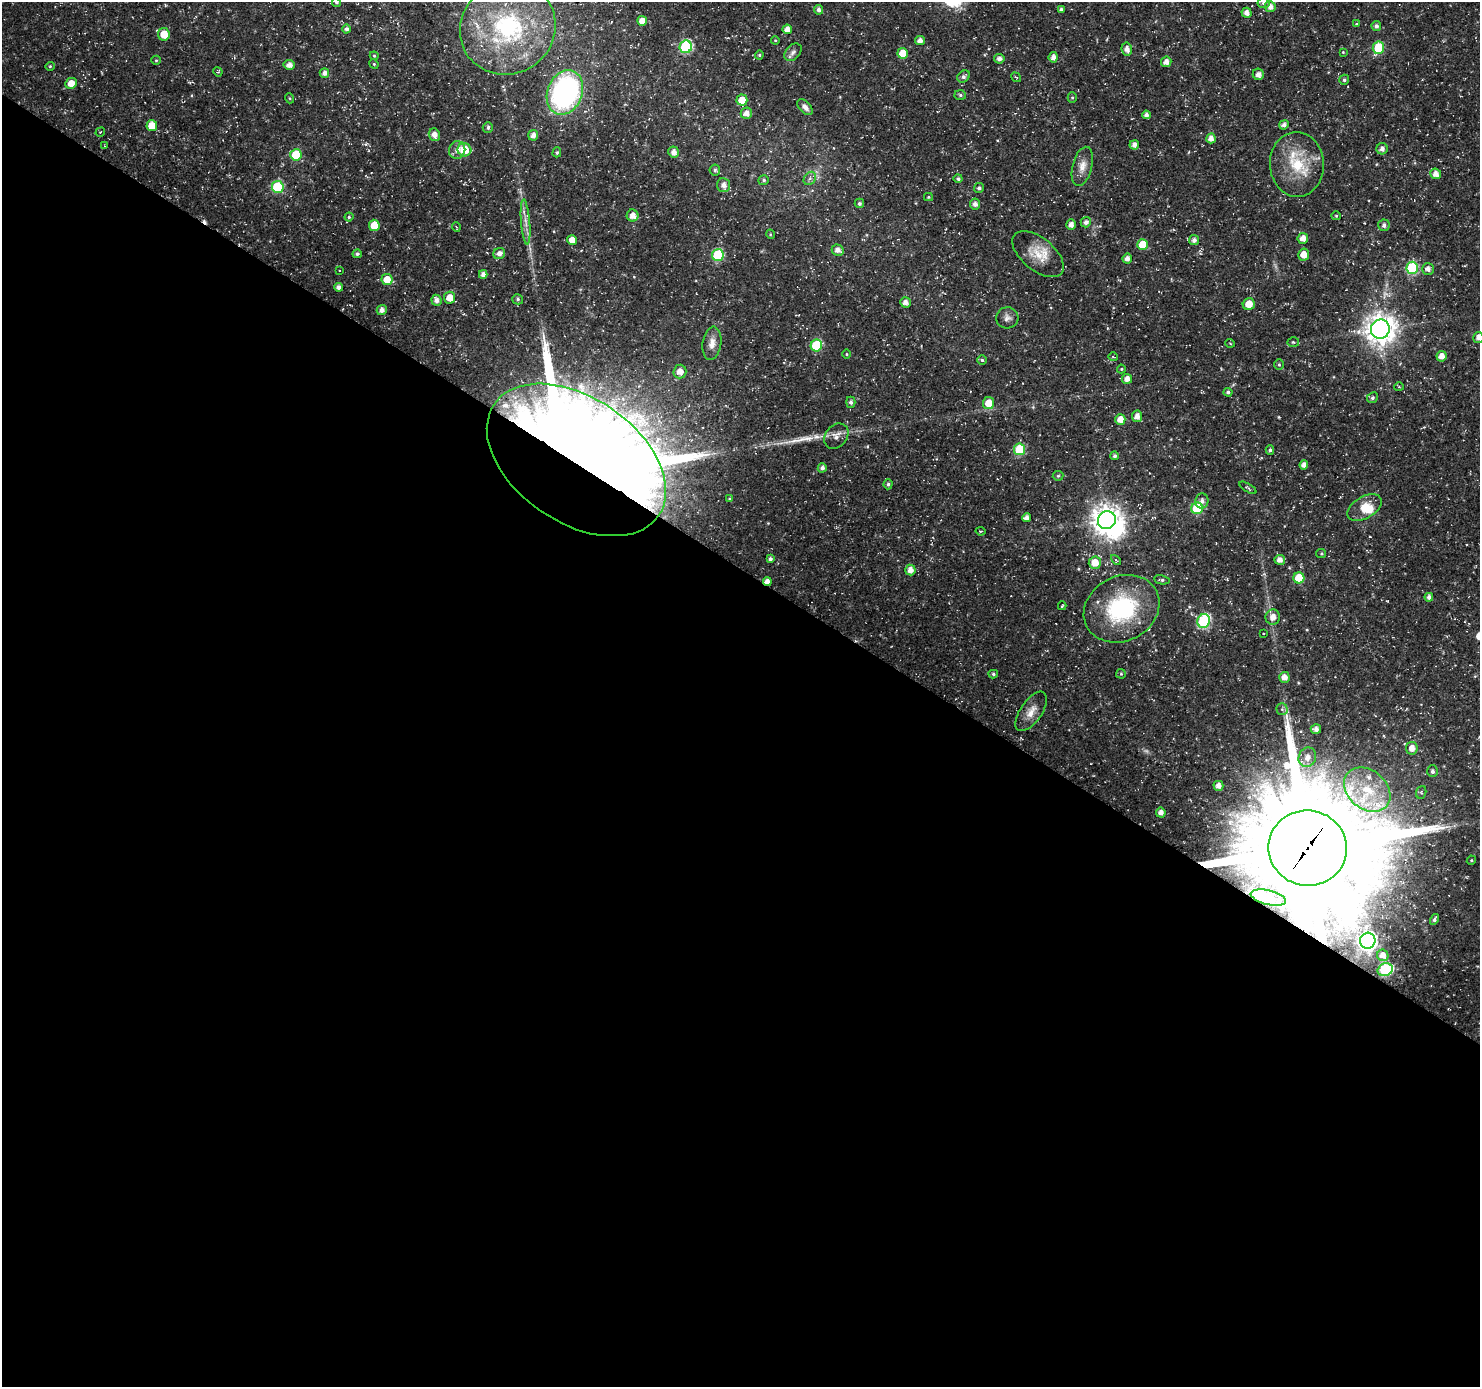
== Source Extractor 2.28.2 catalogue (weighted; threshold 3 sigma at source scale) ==
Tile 14 of 4 x 4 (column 2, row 4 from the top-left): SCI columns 1552-3029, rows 221-1605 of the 5997 x 6050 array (HDU 1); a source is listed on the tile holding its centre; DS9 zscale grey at full resolution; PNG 1482 x 1389 px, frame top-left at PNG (2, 2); each listed source drawn as its Kron ellipse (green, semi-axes under 4 px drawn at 4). Shown black and unused: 59% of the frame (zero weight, under 3 of 5 exposures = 3% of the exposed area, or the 3 px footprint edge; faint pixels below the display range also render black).
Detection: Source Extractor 2.28.2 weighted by HDU 2 'WHT'; one run over the whole footprint, this tile lists its part. Background 0.0184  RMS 0.0022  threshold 0.0098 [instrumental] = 3 sigma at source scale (4.5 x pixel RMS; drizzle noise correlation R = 1.50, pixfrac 1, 0.0396/0.0396 arcsec/px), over >= 5 px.
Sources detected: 191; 1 too faint to see at this stretch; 4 inside a brighter object's white glare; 2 cosmic-ray / hot-pixel residue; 1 long thin detection or spike segment (spike, bleed or trail) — neither listed nor drawn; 3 inside a brighter listed object's ellipse — not listed separately; the other 180 listed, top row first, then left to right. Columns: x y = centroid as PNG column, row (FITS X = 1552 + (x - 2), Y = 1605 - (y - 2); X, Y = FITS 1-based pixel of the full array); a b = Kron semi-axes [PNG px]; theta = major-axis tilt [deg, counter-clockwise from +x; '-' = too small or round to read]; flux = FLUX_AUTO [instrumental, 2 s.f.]
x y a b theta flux
336 2 5 4 - 0.43
1264 3 6 5 - 0.62
1270 7 5 5 - 1.3
1061 9 4 3 - 0.59
818 10 5 4 - 0.76
1246 13 5 5 - 1.2
642 21 5 5 - 2.3
1356 24 4 3 - 0.22
1376 26 5 5 - 0.74
508 28 48 45 33 34
346 29 4 4 - 0.66
787 29 5 5 - 1.7
164 34 6 6 - 3.6
775 40 4 4 - 0.21
920 41 5 4 - 1.3
686 47 6 6 - 22
1378 48 6 5 - 10
1127 49 6 5 - 1.3
793 52 10 7 45 0.82
1343 52 4 3 - 0.18
903 53 5 5 - 3.7
759 55 4 4 - 0.27
374 56 4 3 - 0.23
1053 57 5 4 - 1.2
999 59 5 4 - 1
156 60 5 4 - 0.29
1166 62 5 5 - 1.3
374 64 5 4 - 0.25
289 65 5 5 - 1.3
50 66 4 4 - 0.25
218 72 5 4 - 0.26
324 73 5 5 - 1.1
1258 74 5 5 - 1.1
964 76 7 5 40 0.61
1016 77 5 3 - 0.2
1344 80 5 4 - 0.45
71 83 6 5 - 2.4
565 92 23 17 68 49
960 95 6 5 - 0.38
289 98 5 3 - 0.2
1072 98 5 4 - 0.28
742 100 5 5 - 3.3
805 107 9 5 -46 1.1
746 113 6 5 - 1.4
1146 115 4 4 - 0.78
1284 125 5 4 - 0.97
152 126 5 5 - 3.5
488 127 5 5 - 0.52
100 132 5 3 - 0.17
434 135 6 5 - 1.4
533 135 5 5 - 1.3
1211 138 5 4 - 1.4
1134 145 4 4 - 1.2
105 146 3 2 - 0.15
1382 149 5 5 - 0.96
457 150 9 8 - 1.3
464 150 7 6 - 5.2
557 152 5 4 - 0.32
674 152 5 5 - 1.2
296 155 6 5 - 9.8
1297 164 32 27 -87 9.8
1082 166 20 9 75 2.3
715 170 5 5 - 0.45
1436 174 5 5 - 1.5
810 178 7 5 54 0.63
958 179 4 4 - 0.42
764 180 5 5 - 0.42
724 185 7 6 - 1.4
278 187 6 6 - 15
979 188 5 4 - 0.46
928 197 4 4 - 0.25
859 203 4 4 - 0.44
975 204 5 5 - 0.86
633 215 6 6 - 1.5
1336 216 5 4 - 0.25
349 217 4 4 - 0.34
526 222 22 4 -85 1.8
1086 222 5 5 - 0.9
374 225 5 5 - 3.8
1071 225 5 4 - 1.2
1384 225 6 5 - 0.75
456 227 5 3 - 0.19
770 234 5 3 - 0.21
1303 238 5 5 - 1.7
572 240 5 5 - 2
1194 240 5 5 - 0.9
1142 245 5 5 - 5.3
838 250 6 5 - 1.4
357 254 4 4 - 0.44
499 254 6 5 - 1.2
1038 254 30 16 -39 5
1304 254 6 5 - 2.5
718 255 6 6 - 16
1127 258 5 5 - 1.2
1412 268 6 6 - 20
1428 269 6 5 - 1.1
340 270 2 2 - 0.17
483 274 4 4 - 1.1
387 279 6 5 - 3.1
338 287 4 4 - 1
450 298 6 5 - 2.5
518 299 5 5 - 0.45
436 300 5 5 - 1.1
905 302 5 5 - 1.2
1249 304 6 6 - 2.4
382 310 5 5 - 1.2
1007 318 11 10 - 1.2
1380 329 9 9 - 310
1478 337 5 5 - 1.1
1293 342 6 4 -5 0.31
712 343 17 9 82 2
1230 343 5 3 - 0.17
816 345 6 5 - 12
846 354 5 3 - 0.2
1442 356 5 5 - 1.6
1113 357 5 3 - 0.17
982 360 5 5 - 0.37
1279 365 5 5 - 0.34
1121 369 4 4 - 0.23
680 371 7 6 - 1.9
1127 379 5 5 - 1.4
1399 387 5 3 - 0.23
1228 392 4 4 - 0.52
1372 398 6 5 - 0.5
851 402 5 4 - 0.61
989 403 6 5 - 3.2
1137 416 6 5 - 1.5
1120 419 5 5 - 2.4
836 436 14 10 50 1.7
1020 449 6 5 - 11
1270 450 4 4 - 0.41
1114 456 4 4 - 0.48
576 460 99 62 -34 370
1304 465 4 4 - 1.2
822 468 4 4 - 0.82
1058 476 5 5 - 0.29
888 484 5 4 - 0.41
1248 488 9 2 -31 0.31
730 499 4 3 - 0.4
1202 501 7 6 - 0.91
1197 508 6 5 - 10
1364 508 19 11 30 3.7
1026 518 4 4 - 1.1
1107 520 9 8 - 290
980 531 5 3 - 0.25
1321 554 5 4 - 0.27
770 559 3 3 - 0.57
1116 560 6 3 -45 0.23
1280 560 5 5 - 1.3
1095 563 6 6 - 3
910 570 5 5 - 1.7
1299 578 5 5 - 5
1162 580 8 4 -10 0.43
767 581 4 4 - 1.3
1429 597 4 4 - 0.84
1062 606 4 2 - 0.22
1121 609 39 32 27 22
1273 617 8 7 - 1.7
1204 621 7 6 - 24
1263 633 3 2 - 0.24
993 674 5 4 - 0.36
1121 674 5 4 - 0.28
1284 677 5 5 - 1.6
1282 709 5 5 - 0.47
1031 711 23 10 56 2.6
1316 729 5 5 - 1.1
1412 748 6 6 - 1.8
1307 757 10 8 69 2
1432 771 6 5 - 0.64
1218 786 5 5 - 1.3
1367 790 25 19 -40 10
1421 792 6 5 - 0.35
1161 813 5 4 - 1.4
1308 848 39 37 -12 7000
1471 860 5 4 - 0.26
1268 897 18 7 -14 4.6
1435 919 6 4 61 0.47
1368 941 8 7 - 79
1383 955 6 5 - 1.5
1385 970 8 6 24 21
Overlapping masked pixels (flux is a lower limit): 4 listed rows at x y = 576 460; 767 581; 1308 848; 1268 897
Isophote crosses this tile's border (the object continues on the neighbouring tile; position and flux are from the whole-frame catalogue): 3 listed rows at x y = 336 2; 1264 3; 1478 337